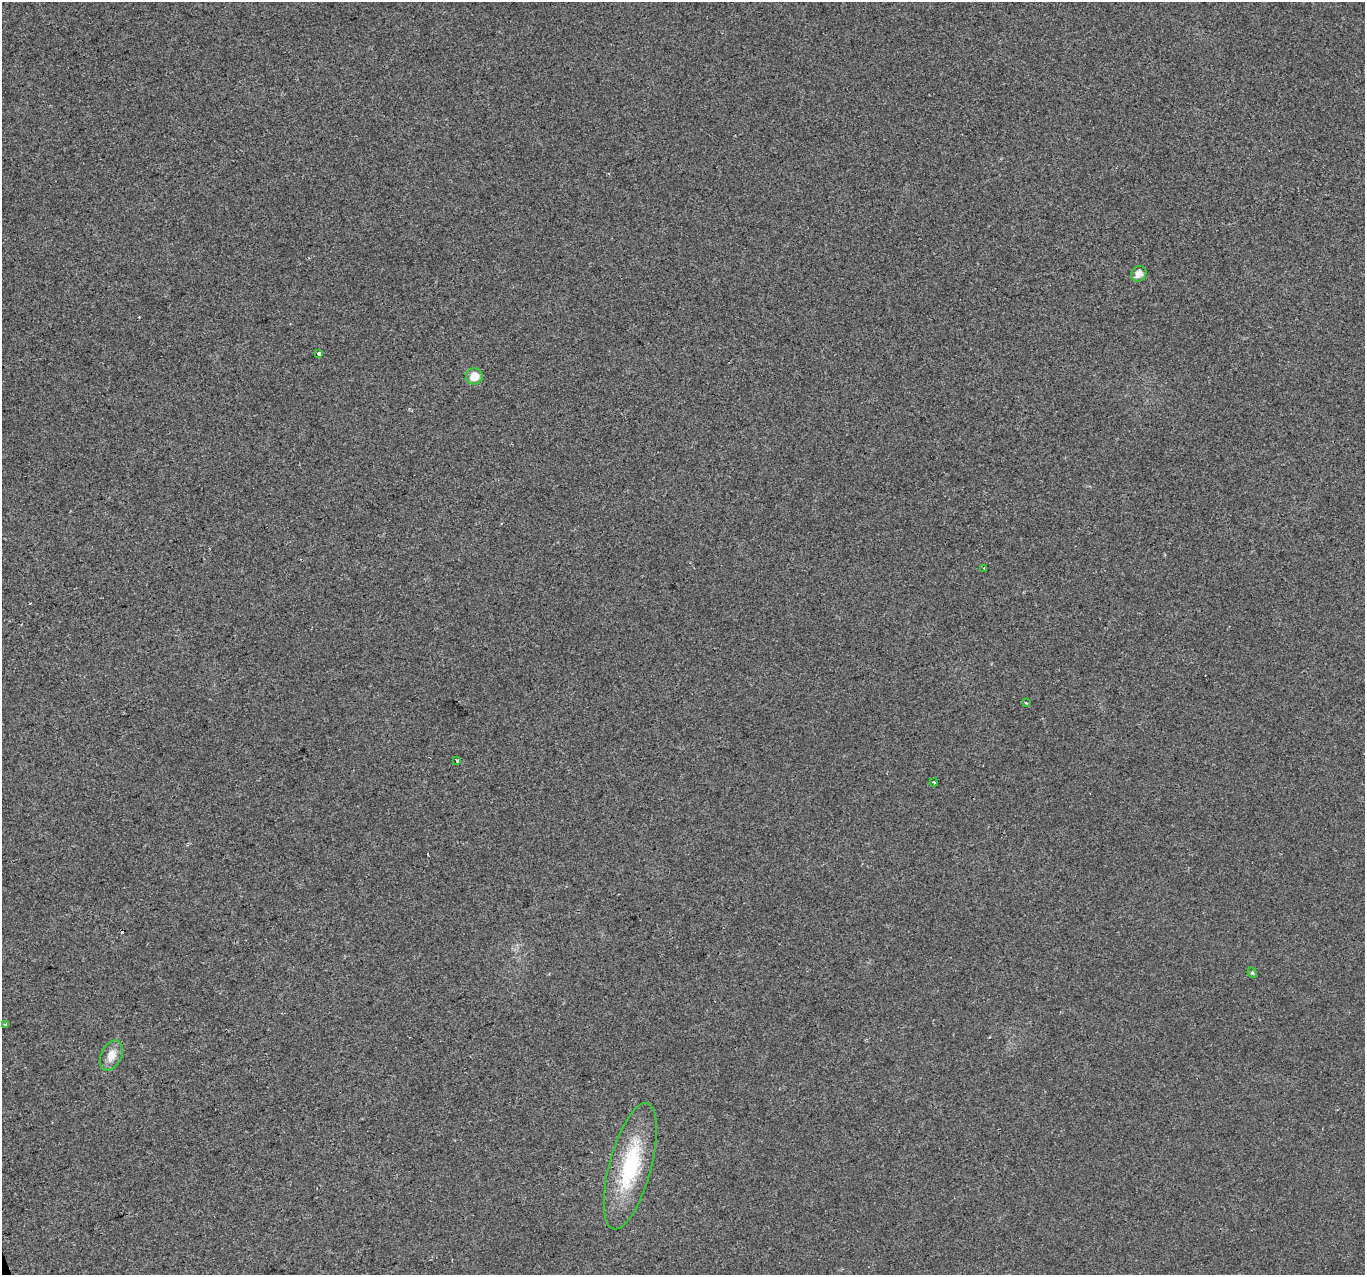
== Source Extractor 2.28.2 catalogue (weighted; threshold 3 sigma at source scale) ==
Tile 7 of 4 x 4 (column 3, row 2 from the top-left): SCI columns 2729-4091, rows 2672-3944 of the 5455 x 5287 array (HDU 1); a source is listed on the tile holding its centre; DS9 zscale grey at full resolution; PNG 1367 x 1277 px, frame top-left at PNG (2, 2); each listed source drawn as its Kron ellipse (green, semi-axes under 4 px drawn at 4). Shown black and unused: <1% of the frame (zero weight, under 2 of 3 exposures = <1% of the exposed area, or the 3 px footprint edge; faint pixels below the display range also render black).
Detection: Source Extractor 2.28.2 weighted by HDU 2 'WHT'; one run over the whole footprint, this tile lists its part. Background 0.0183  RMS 0.006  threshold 0.0268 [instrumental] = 3 sigma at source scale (4.5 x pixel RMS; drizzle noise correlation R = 1.50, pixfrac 1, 0.0396/0.0396 arcsec/px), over >= 5 px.
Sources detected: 13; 2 cosmic-ray / hot-pixel residue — neither listed nor drawn; the other 11 listed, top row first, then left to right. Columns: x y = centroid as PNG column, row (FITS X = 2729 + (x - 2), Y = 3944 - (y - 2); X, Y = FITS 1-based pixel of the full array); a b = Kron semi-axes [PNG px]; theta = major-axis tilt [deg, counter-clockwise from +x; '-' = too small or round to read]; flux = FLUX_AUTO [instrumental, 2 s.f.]
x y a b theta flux
1139 274 8 7 - 4.5
319 354 4 3 - 2.4
474 376 8 8 - 8.5
984 568 3 3 - 0.46
1026 703 3 3 - 0.83
456 760 3 3 - 1
934 783 4 3 - 0.64
1252 973 5 4 - 0.86
6 1025 3 3 - 1.5
111 1055 16 10 63 7
630 1166 65 21 75 51